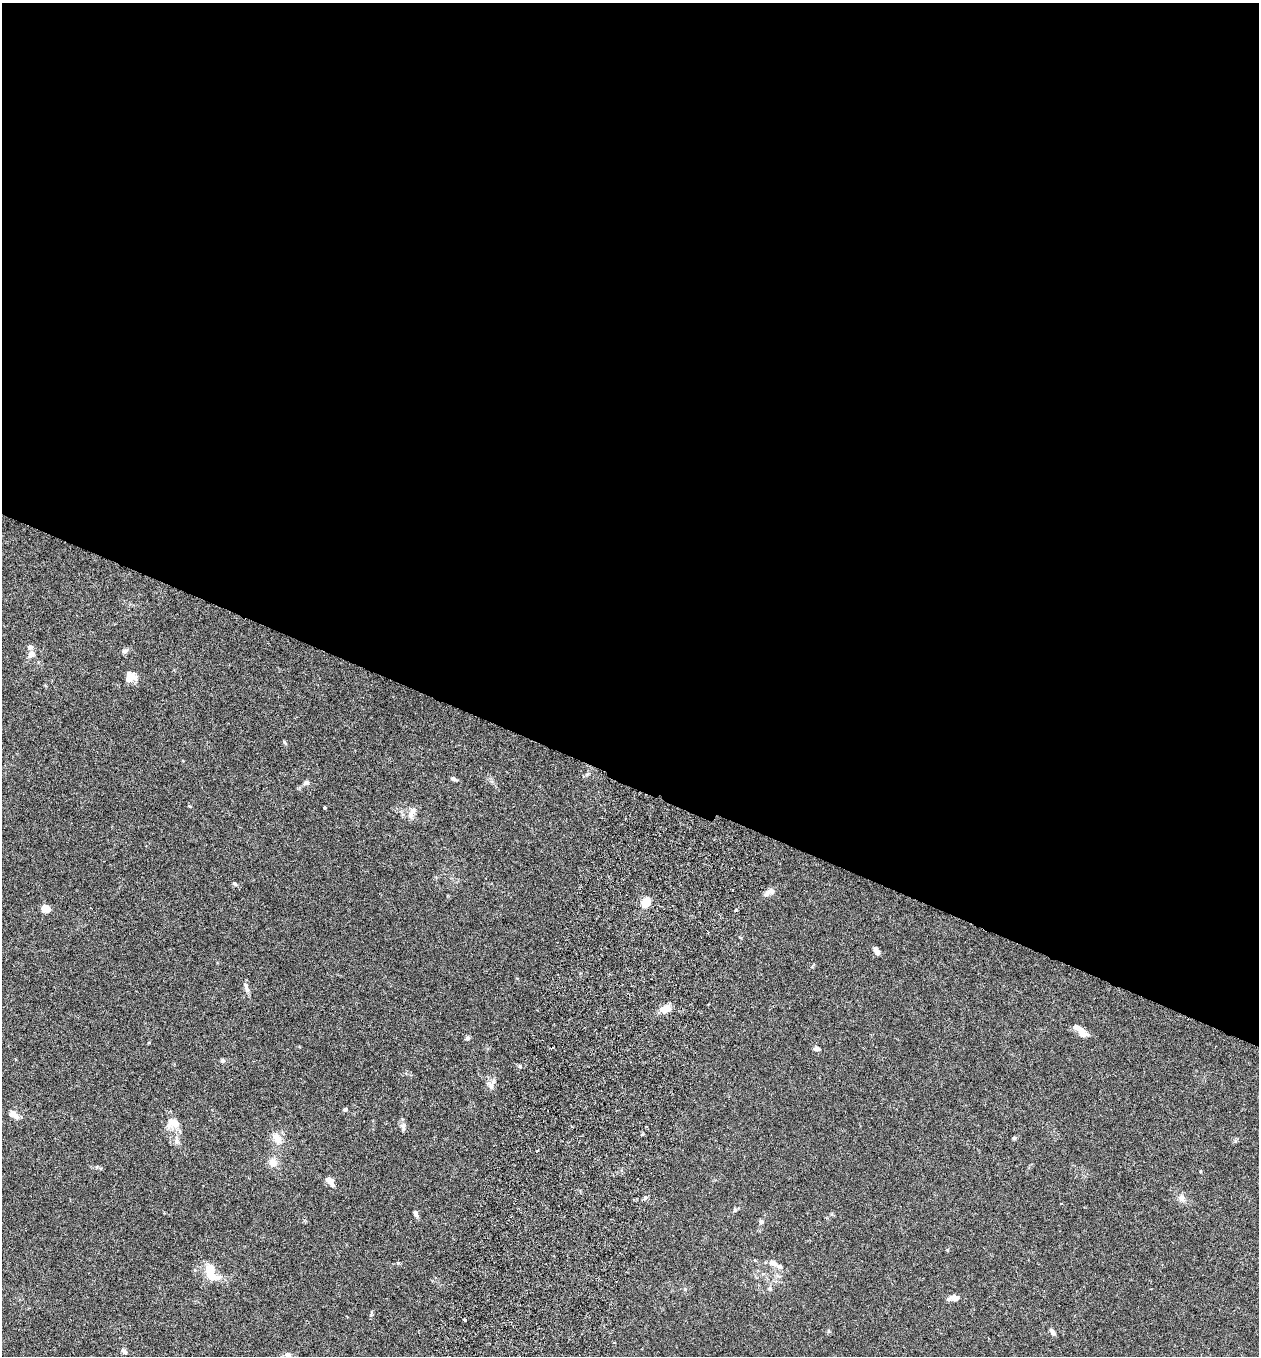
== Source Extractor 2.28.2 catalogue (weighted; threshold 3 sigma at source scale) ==
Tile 3 of 4 x 4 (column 3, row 1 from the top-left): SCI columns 2708-3964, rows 4087-5440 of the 5543 x 5465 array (HDU 1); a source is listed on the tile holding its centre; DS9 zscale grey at full resolution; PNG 1261 x 1358 px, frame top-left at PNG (2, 3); no overlay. Shown black and unused: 57% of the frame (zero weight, under 3 of 6 exposures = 3% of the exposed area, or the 3 px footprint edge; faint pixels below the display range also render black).
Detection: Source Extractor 2.28.2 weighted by HDU 2 'WHT'; one run over the whole footprint, this tile lists its part. Background 0.0173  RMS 0.0019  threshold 0.00795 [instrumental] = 3 sigma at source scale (4.09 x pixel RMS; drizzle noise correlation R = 1.36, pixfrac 0.8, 0.05/0.05 arcsec/px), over >= 5 px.
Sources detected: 47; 5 inside a brighter listed object's ellipse — not listed separately; the other 42 listed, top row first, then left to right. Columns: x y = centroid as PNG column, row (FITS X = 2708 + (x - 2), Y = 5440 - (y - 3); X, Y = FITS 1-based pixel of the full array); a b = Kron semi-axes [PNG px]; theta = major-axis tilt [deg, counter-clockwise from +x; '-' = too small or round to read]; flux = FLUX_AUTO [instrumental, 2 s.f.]
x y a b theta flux
125 651 8 6 41 0.57
31 654 9 7 63 0.96
131 677 15 11 29 1.7
285 743 7 3 -47 0.23
454 779 7 4 -26 0.49
306 783 8 6 26 0.49
324 807 4 3 - 0.38
410 815 12 8 89 0.95
235 884 7 4 -31 0.26
770 892 15 7 29 0.93
646 902 9 6 62 3.5
46 908 5 5 - 5
736 910 4 3 - 0.18
876 951 9 5 -59 0.89
245 985 10 6 -51 0.59
666 1009 11 7 13 2.5
1080 1030 20 7 -43 1.7
467 1038 6 5 - 0.41
817 1049 8 5 -4 0.48
223 1061 5 5 - 0.34
491 1087 8 6 -86 0.67
345 1109 6 4 72 0.27
16 1116 8 7 - 1
173 1123 19 14 -2 2.1
403 1126 11 7 80 0.63
1014 1138 5 4 - 0.27
277 1139 16 10 -59 1.8
176 1141 8 6 71 0.57
273 1162 12 10 -79 1.3
329 1180 9 8 - 0.92
1181 1198 10 9 - 0.92
416 1213 10 5 -70 0.44
761 1222 7 6 - 0.37
772 1263 10 7 -18 0.89
211 1273 26 14 -65 3.5
770 1288 6 5 - 0.33
954 1298 13 7 0 0.97
465 1320 3 2 - 0.26
828 1331 6 4 -89 0.23
1052 1332 9 5 -61 0.58
124 1352 7 5 -42 0.45
288 1355 9 7 -4 0.67
Unlisted compact peaks at least as high as the median listed source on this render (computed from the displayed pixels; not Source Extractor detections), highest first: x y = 398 1263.